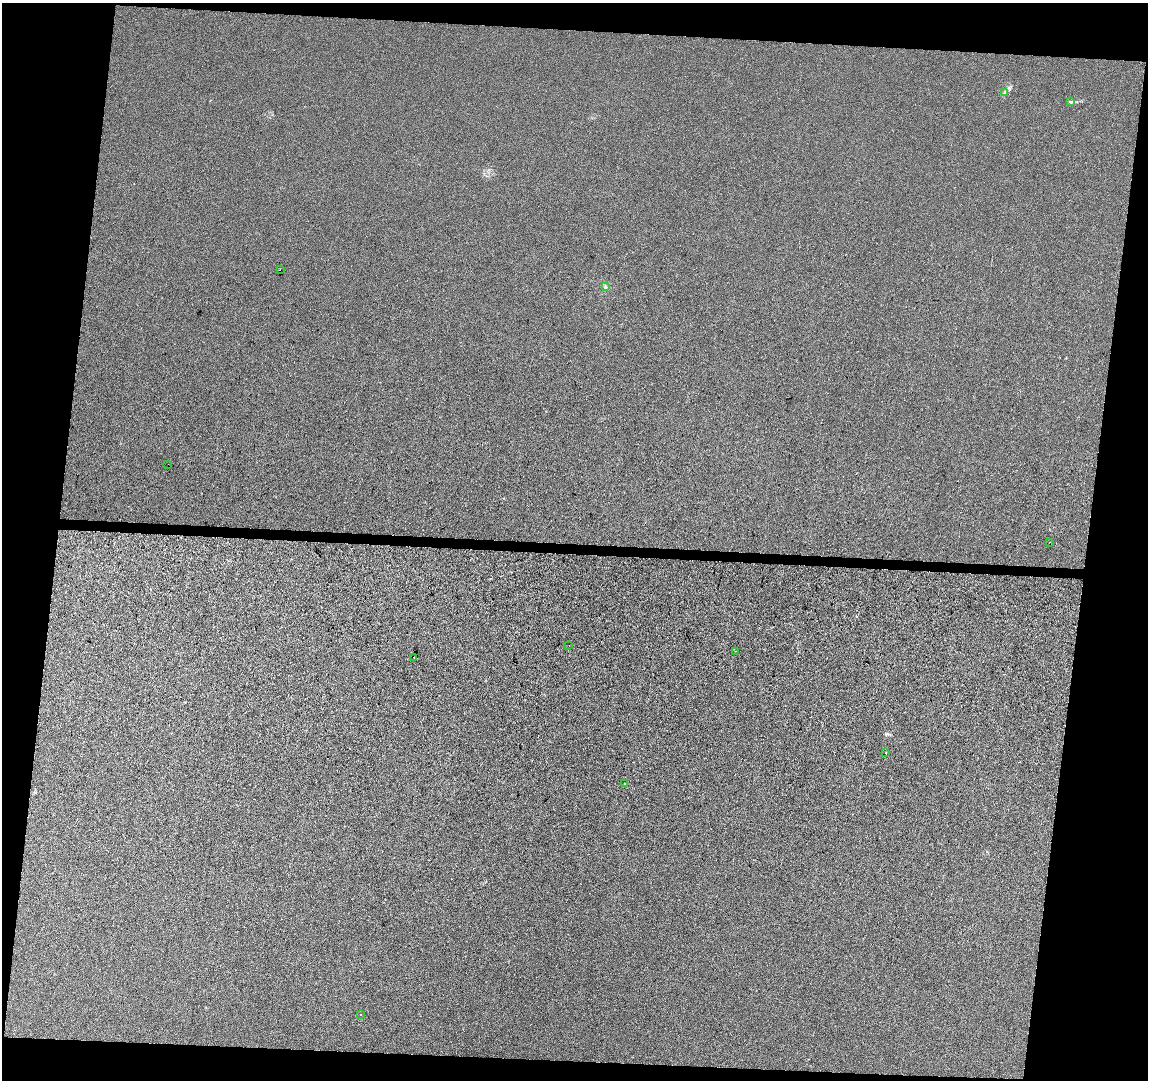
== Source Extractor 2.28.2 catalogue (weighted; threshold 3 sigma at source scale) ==
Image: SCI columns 9-4590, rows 285-4593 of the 4590 x 4820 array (HDU 1 of 3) = the unmasked area's bounding box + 8 px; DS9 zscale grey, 4 x 4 block average (1 PNG px = mean of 4 x 4 image px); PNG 1150 x 1082 px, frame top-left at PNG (2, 3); each listed source drawn as its Kron ellipse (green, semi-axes under 4 px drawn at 4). Shown black and unused: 15% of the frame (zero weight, under 3 of 4 exposures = <1% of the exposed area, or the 3 px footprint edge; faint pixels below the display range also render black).
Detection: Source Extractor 2.28.2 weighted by HDU 2 'WHT'. Background -1.12e-04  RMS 0.0032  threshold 0.0142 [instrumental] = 3 sigma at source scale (4.5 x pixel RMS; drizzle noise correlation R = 1.50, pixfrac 1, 0.0396/0.0396 arcsec/px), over >= 5 px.
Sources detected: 12; all 12 listed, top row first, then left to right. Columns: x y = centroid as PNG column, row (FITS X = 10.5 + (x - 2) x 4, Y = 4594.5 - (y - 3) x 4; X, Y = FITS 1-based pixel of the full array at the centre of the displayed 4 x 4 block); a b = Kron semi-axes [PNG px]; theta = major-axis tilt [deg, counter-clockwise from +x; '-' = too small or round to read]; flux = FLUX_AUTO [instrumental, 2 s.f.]
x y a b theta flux
1005 93 3 2 - 1.7
1070 102 4 3 - 2.5
280 270 2 2 - 1.9
605 287 2 2 - 3.5
168 464 2 2 - 0.38
1050 542 2 2 - 2.6
569 645 2 2 - 0.78
735 651 2 2 - 0.3
414 657 2 2 - 1.6
886 753 2 2 - 1.3
624 783 2 2 - 2
360 1014 2 2 - 0.91
Overlapping masked pixels (flux is a lower limit): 1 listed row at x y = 414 657
Diffuse or blended objects may show on this block-average render without a row.